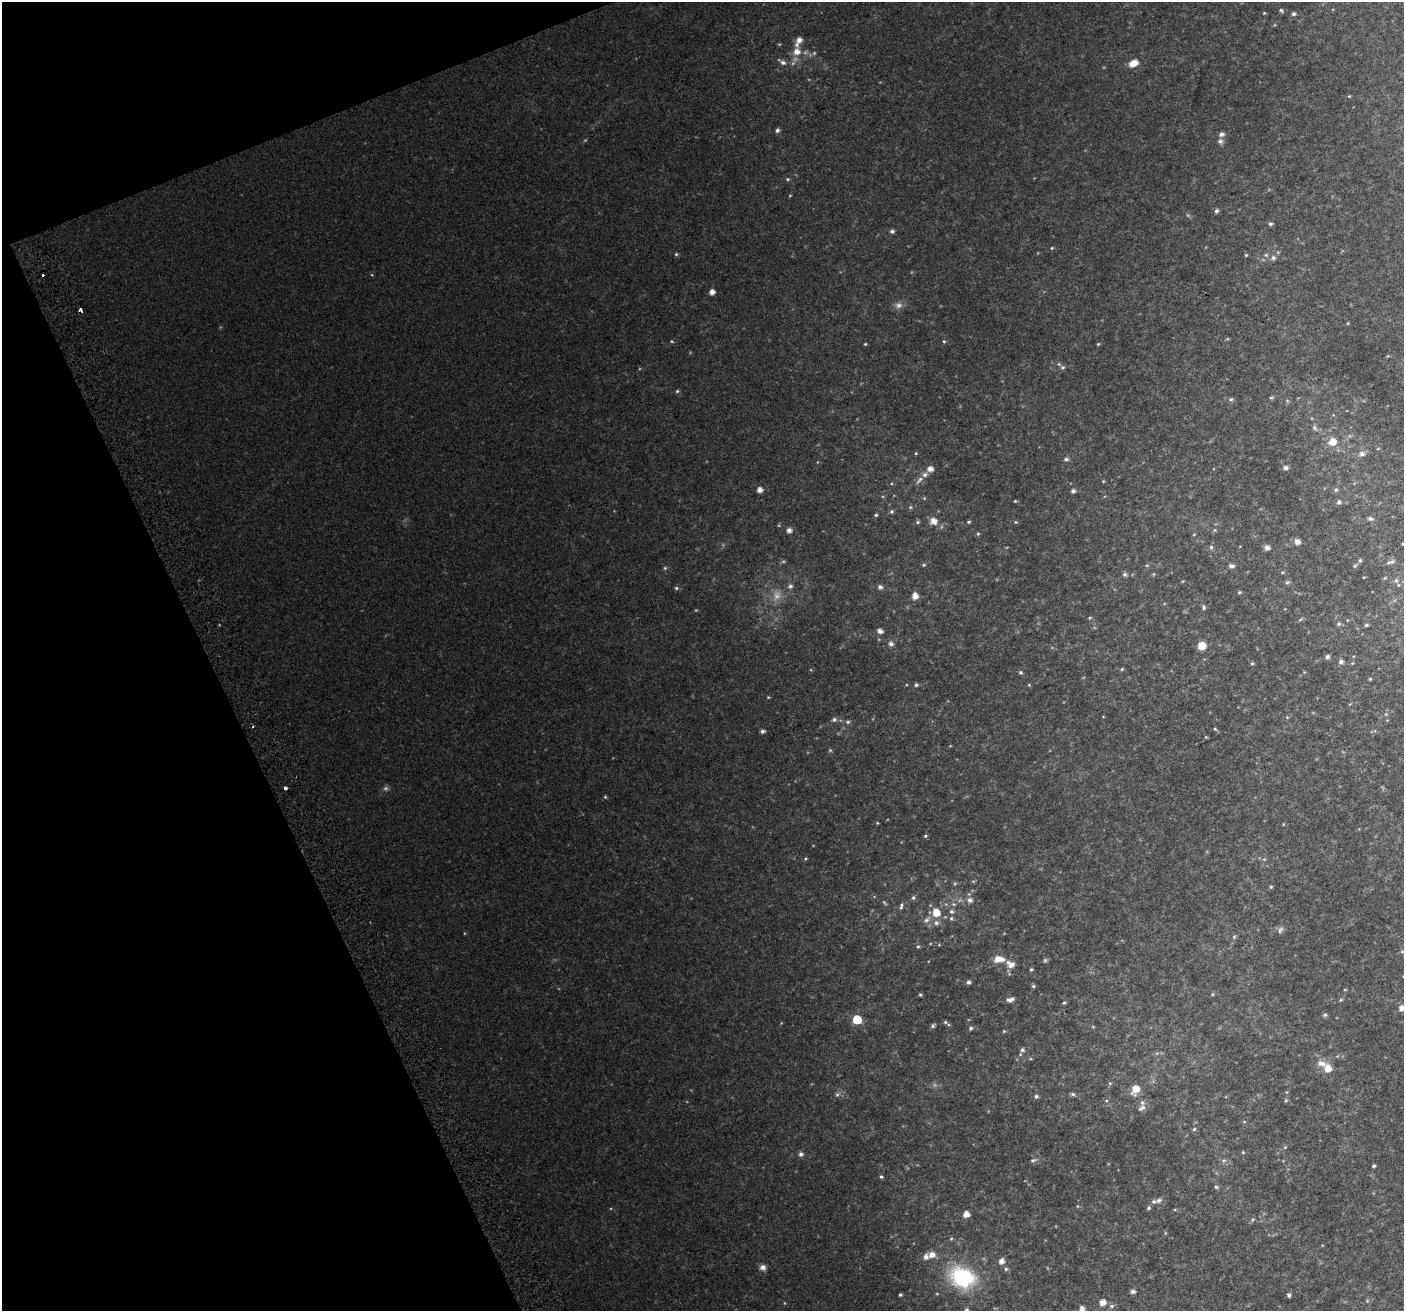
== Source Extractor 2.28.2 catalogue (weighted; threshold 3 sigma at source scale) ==
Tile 5 of 4 x 4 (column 1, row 2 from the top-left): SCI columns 43-1444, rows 2776-4084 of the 5688 x 5494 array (HDU 1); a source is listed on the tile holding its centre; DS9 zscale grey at full resolution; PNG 1406 x 1313 px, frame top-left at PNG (2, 2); no overlay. Shown black and unused: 19% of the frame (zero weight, under 2 of 3 exposures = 2% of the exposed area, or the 3 px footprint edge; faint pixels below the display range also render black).
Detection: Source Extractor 2.28.2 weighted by HDU 2 'WHT'; one run over the whole footprint, this tile lists its part. Background 0.0503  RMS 0.012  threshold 0.0519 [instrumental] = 3 sigma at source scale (4.5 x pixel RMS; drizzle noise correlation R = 1.50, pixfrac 1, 0.0396/0.0396 arcsec/px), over >= 5 px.
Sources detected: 237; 45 too faint to see at this stretch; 2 cosmic-ray / hot-pixel residue — not listed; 9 inside a brighter listed object's ellipse — not listed separately; the other 181 listed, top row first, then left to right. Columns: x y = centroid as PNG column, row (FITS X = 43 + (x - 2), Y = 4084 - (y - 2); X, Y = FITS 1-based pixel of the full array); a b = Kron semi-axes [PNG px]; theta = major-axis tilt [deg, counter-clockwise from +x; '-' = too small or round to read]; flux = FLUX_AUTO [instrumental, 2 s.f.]
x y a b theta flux
1281 10 7 5 -36 2.3
1264 13 4 4 - 1.2
1294 14 6 5 - 3.1
799 41 10 6 63 10
796 51 11 10 - 14
783 62 9 7 -27 5.2
1134 62 7 6 - 12
777 130 5 5 - 3.6
1221 134 6 5 - 5.2
1220 141 8 7 - 4.5
788 179 6 5 - 1.9
1216 211 5 4 - 3.1
1270 224 5 5 - 2.5
892 231 5 5 - 3.3
1052 248 5 4 - 1.4
676 254 5 4 - 1.7
1246 255 4 4 - 1.3
1266 255 6 6 - 2.5
1273 258 7 7 - 4.3
43 275 3 3 - 3.2
712 292 5 5 - 8.3
80 309 4 3 - 15
1227 339 5 4 - 1.4
944 341 6 4 -66 1.7
865 344 4 4 - 1.2
1098 344 4 4 - 1.3
1063 367 6 5 - 2.5
677 391 5 4 - 1.9
1271 397 7 4 6 1.9
1231 399 7 6 - 2.8
1287 401 6 5 - 2.1
1315 428 12 7 -54 5.2
1332 442 9 8 - 17
916 453 4 4 - 1.2
1362 454 9 7 11 6.6
1066 459 6 5 - 3.1
1286 468 8 6 2 3.9
930 469 6 5 - 8.2
919 480 15 6 48 5.9
1103 481 5 4 - 1.2
759 490 5 5 - 7.8
1336 490 7 6 - 2.8
1073 491 5 5 - 3.7
924 498 5 4 - 1.3
1015 501 4 4 - 1.2
1339 502 5 5 - 3.6
910 507 7 5 23 2
891 511 6 5 - 2.3
876 515 5 4 - 1.8
1370 519 7 5 -11 3.7
933 521 9 8 - 9.9
918 522 5 5 - 2.1
969 522 4 4 - 1.7
1016 522 5 4 - 1.4
789 530 5 5 - 6.5
1215 530 7 5 1 2.1
978 534 6 4 87 1.7
1297 542 6 6 - 7.4
1403 544 4 3 - 1.1
1211 547 7 6 - 3
1267 548 6 5 - 6.5
783 561 6 5 - 1.9
1360 561 5 5 - 2.2
1392 562 8 6 7 3.9
924 565 6 4 1 1.6
1147 565 5 3 - 1.3
1231 566 8 6 -11 4.2
1355 566 6 5 - 1.6
1282 572 7 4 0 1.5
1125 574 6 6 - 3
1364 577 3 2 - 0.83
1396 580 7 6 - 2.9
1287 582 7 5 20 2.7
790 586 7 7 - 4.6
880 587 5 5 - 4.4
676 588 6 5 - 2.1
1239 592 5 5 - 1.8
915 596 8 6 90 9.7
1204 607 7 6 - 2.8
1301 619 8 4 35 1.8
1339 624 6 5 - 2.7
1366 625 5 4 - 2
880 631 6 5 - 6.7
891 644 7 6 - 4.5
1202 646 7 7 - 18
1327 657 5 5 - 3.4
1341 661 5 5 - 4.4
1252 663 5 5 - 1.9
1352 663 4 4 - 1.1
1122 669 5 4 - 1.6
1021 672 5 5 - 2.3
1370 679 4 4 - 1.3
916 685 5 5 - 2.7
1029 685 5 4 - 1.3
1386 714 6 5 - 2.1
1103 716 4 3 - 0.77
1287 717 5 3 - 1.2
834 719 6 5 - 3.3
848 722 6 5 - 2.5
1215 729 5 4 - 1.5
763 731 4 4 - 3.4
1206 737 5 4 - 1.1
950 746 4 3 - 0.93
830 750 5 5 - 1.6
285 788 3 3 - 15
605 797 5 4 - 1.5
877 823 4 3 - 1.2
925 836 5 4 - 1.8
805 859 5 3 - 1.3
1264 859 6 5 - 2.1
955 883 7 5 88 2
1271 887 5 4 - 1.7
913 897 6 6 - 2.6
970 900 8 7 - 6.1
954 904 7 5 -19 3.1
901 906 10 5 75 3.2
952 911 7 6 - 3.7
936 913 9 8 - 19
951 918 7 6 - 2.4
927 920 13 7 39 6.3
936 923 9 8 - 5.6
1280 930 10 8 54 4.3
1234 937 6 6 - 2.1
918 946 6 5 - 2
1402 952 6 5 - 1.8
999 959 13 7 0 15
1010 964 11 9 -20 8.9
1031 969 5 4 - 1.8
968 982 5 4 - 3.7
1033 986 5 4 - 1.9
1212 994 5 4 - 1.5
920 995 4 3 - 1.8
1010 1000 9 5 15 5.5
1341 1000 5 4 - 1.6
1064 1003 4 4 - 1.7
1401 1008 6 6 - 9.9
1325 1015 6 5 - 2.2
857 1019 6 5 - 56
945 1022 8 5 -28 2
933 1026 5 5 - 2.4
971 1028 6 5 - 2.6
1004 1031 4 4 - 1.4
1022 1050 7 6 - 3.9
1322 1064 15 9 -10 11
1328 1068 8 7 - 15
1110 1083 6 5 - 1.7
1136 1089 9 7 64 18
837 1094 8 7 - 3.9
1073 1094 7 5 -20 2.7
1036 1096 5 5 - 3.4
1286 1100 6 5 - 1.7
1106 1101 6 5 - 1.9
1142 1108 11 7 36 4.9
1244 1121 6 4 0 1.3
1194 1129 5 4 - 2
1285 1147 5 4 - 1.4
1243 1152 5 4 - 1.3
801 1154 6 6 - 4.3
1033 1160 11 6 17 3.6
1223 1161 8 6 2 3.4
1374 1166 4 3 - 2.7
881 1177 5 5 - 2.2
1216 1187 6 5 - 2.1
1159 1200 8 6 26 4.4
1077 1206 5 3 - 1.1
1149 1208 6 5 - 2.5
966 1214 5 5 - 11
1253 1219 7 6 - 2.1
951 1239 5 4 - 1.5
932 1254 8 7 - 9.3
1001 1261 6 6 - 8.7
763 1267 8 7 - 6.5
1006 1269 6 6 - 2.6
962 1277 34 25 -24 110
1133 1291 5 4 - 4.4
900 1295 3 3 - 1.9
1289 1295 5 4 - 2.6
1102 1302 6 5 - 12
1111 1306 8 6 1 3.1
1082 1307 5 4 - 3.5
966 1310 6 6 - 3.3
Overlapping masked pixels (flux is a lower limit): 1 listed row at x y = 80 309
Isophote crosses this tile's border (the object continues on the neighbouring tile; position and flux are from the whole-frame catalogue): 3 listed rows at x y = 1403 544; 1401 1008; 966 1310